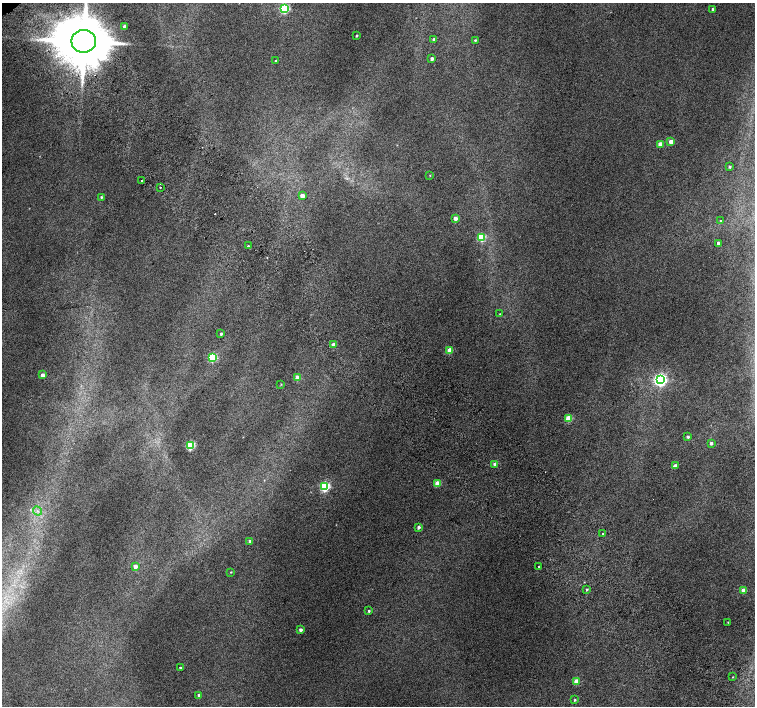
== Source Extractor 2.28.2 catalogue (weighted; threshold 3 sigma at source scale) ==
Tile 6 of 4 x 4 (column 2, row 2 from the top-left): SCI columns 1557-3062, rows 3080-4487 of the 6118 x 6093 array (HDU 1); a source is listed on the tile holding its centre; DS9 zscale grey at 2 x 2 block average (1 PNG px = mean of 2 x 2 image px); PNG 757 x 708 px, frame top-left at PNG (2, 3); each listed source drawn as its Kron ellipse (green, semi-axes under 4 px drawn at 4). Shown black and unused: <1% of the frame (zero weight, under 2 of 3 exposures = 3% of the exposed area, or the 3 px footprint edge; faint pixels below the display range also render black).
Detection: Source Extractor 2.28.2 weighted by HDU 2 'WHT'; one run over the whole footprint, this tile lists its part. Background 0.0415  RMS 0.035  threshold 0.158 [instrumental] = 3 sigma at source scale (4.5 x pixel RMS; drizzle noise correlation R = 1.50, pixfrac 1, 0.0396/0.0396 arcsec/px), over >= 5 px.
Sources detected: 59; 3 cosmic-ray / hot-pixel residue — neither listed nor drawn; the other 56 listed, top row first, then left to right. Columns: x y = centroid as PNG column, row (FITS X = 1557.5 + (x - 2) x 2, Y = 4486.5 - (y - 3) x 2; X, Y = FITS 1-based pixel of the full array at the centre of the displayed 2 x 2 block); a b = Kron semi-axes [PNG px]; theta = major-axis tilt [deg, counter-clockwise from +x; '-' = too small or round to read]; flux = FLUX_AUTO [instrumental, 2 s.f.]
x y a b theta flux
284 9 3 3 - 920
713 9 3 2 - 12
125 26 3 3 - 49
356 36 2 2 - 9.3
434 39 3 3 - 16
475 40 3 3 - 9.5
84 41 12 11 - 73000
432 59 2 2 - 27
276 61 3 3 - 11
671 142 3 3 - 110
660 144 3 3 - 86
730 167 2 2 - 12
430 175 2 2 - 3.7
142 180 2 2 - 47
160 187 2 2 - 5.6
302 196 3 3 - 77
101 197 3 3 - 10
455 218 3 3 - 57
720 221 2 2 - 4.9
481 237 3 3 - 490
718 243 3 3 - 45
248 246 2 2 - 21
500 314 3 3 - 5.1
221 334 2 2 - 14
334 344 3 3 - 74
450 350 3 3 - 180
212 358 3 3 - 570
42 375 3 3 - 46
297 378 3 3 - 170
660 380 4 4 - 2300
281 384 3 2 - 4.9
569 418 3 3 - 290
688 437 2 2 - 16
711 443 3 3 - 19
190 446 3 3 - 860
495 464 3 3 - 53
675 466 3 3 - 52
438 483 3 3 - 210
325 487 4 3 - 940
38 511 5 2 - 9.7
418 527 3 2 - 23
603 533 2 2 - 8.3
250 541 3 3 - 27
135 566 3 3 - 68
538 566 2 2 - 7.8
231 572 3 2 - 5.5
587 589 3 3 - 8.8
744 591 3 3 - 120
369 611 3 3 - 10
728 622 2 2 - 3.9
300 630 3 3 - 29
180 668 2 2 - 12
733 677 2 2 - 3.8
576 682 3 3 - 170
199 695 3 3 - 15
575 700 2 2 - 8.8
Overlapping masked pixels (flux is a lower limit): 1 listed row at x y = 84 41
Isophote crosses this tile's border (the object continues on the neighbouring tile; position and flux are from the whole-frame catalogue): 1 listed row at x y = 84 41